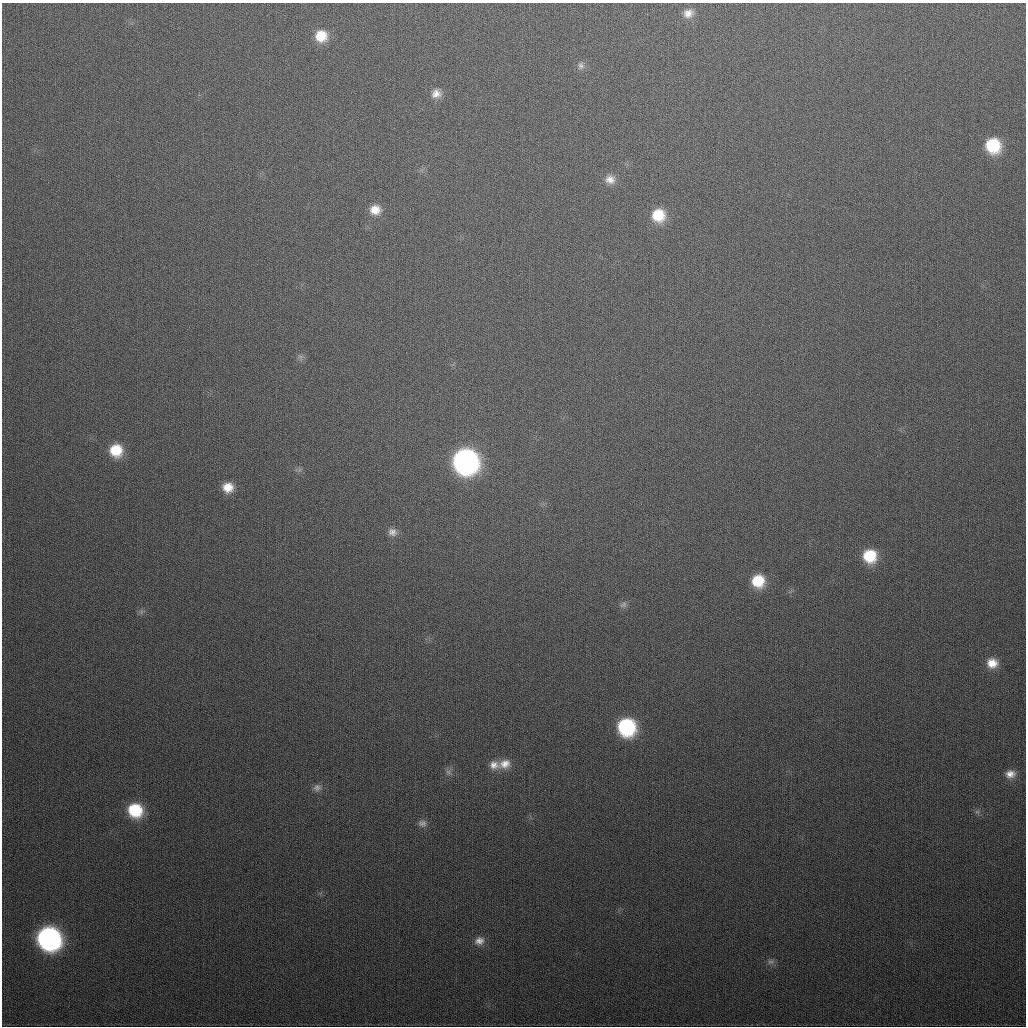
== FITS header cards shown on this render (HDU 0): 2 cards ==
NAXIS1  =                 1024
NAXIS2  =                 1024

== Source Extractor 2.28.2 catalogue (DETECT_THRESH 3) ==
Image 1024 x 1024 px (HDU 0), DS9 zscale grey, 1 PNG px = 1 image px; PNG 1028 x 1028 px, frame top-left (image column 1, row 1024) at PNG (2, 3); no overlay
Background 339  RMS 13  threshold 39.3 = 3 sigma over >= 5 px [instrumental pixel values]
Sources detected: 30; all 30 listed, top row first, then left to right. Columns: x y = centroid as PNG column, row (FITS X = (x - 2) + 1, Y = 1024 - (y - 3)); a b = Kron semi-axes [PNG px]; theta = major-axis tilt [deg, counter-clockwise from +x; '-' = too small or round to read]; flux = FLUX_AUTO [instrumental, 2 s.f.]
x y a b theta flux
688 13 13 11 14 8200
321 36 13 13 - 19000
581 66 10 8 74 3800
436 94 12 11 - 7500
993 146 14 13 - 46000
610 179 13 11 -1 7900
375 210 13 11 8 11000
658 215 14 13 - 27000
300 356 7 4 -19 2100
116 450 13 13 - 26000
465 461 15 15 - 440000
228 487 12 11 - 13000
392 532 12 10 -13 5400
870 556 13 13 - 33000
758 581 13 12 - 28000
623 605 10 7 32 3100
141 612 7 4 72 1900
992 663 12 11 - 12000
626 727 14 13 - 100000
505 764 16 12 22 11000
494 765 15 11 -6 8500
448 772 9 6 -36 2700
1010 774 12 9 4 7500
317 788 10 9 - 4100
135 810 14 13 - 45000
977 812 6 4 18 1400
422 823 11 9 -3 3900
49 938 15 14 - 320000
479 941 13 10 18 6900
770 962 9 7 19 3000